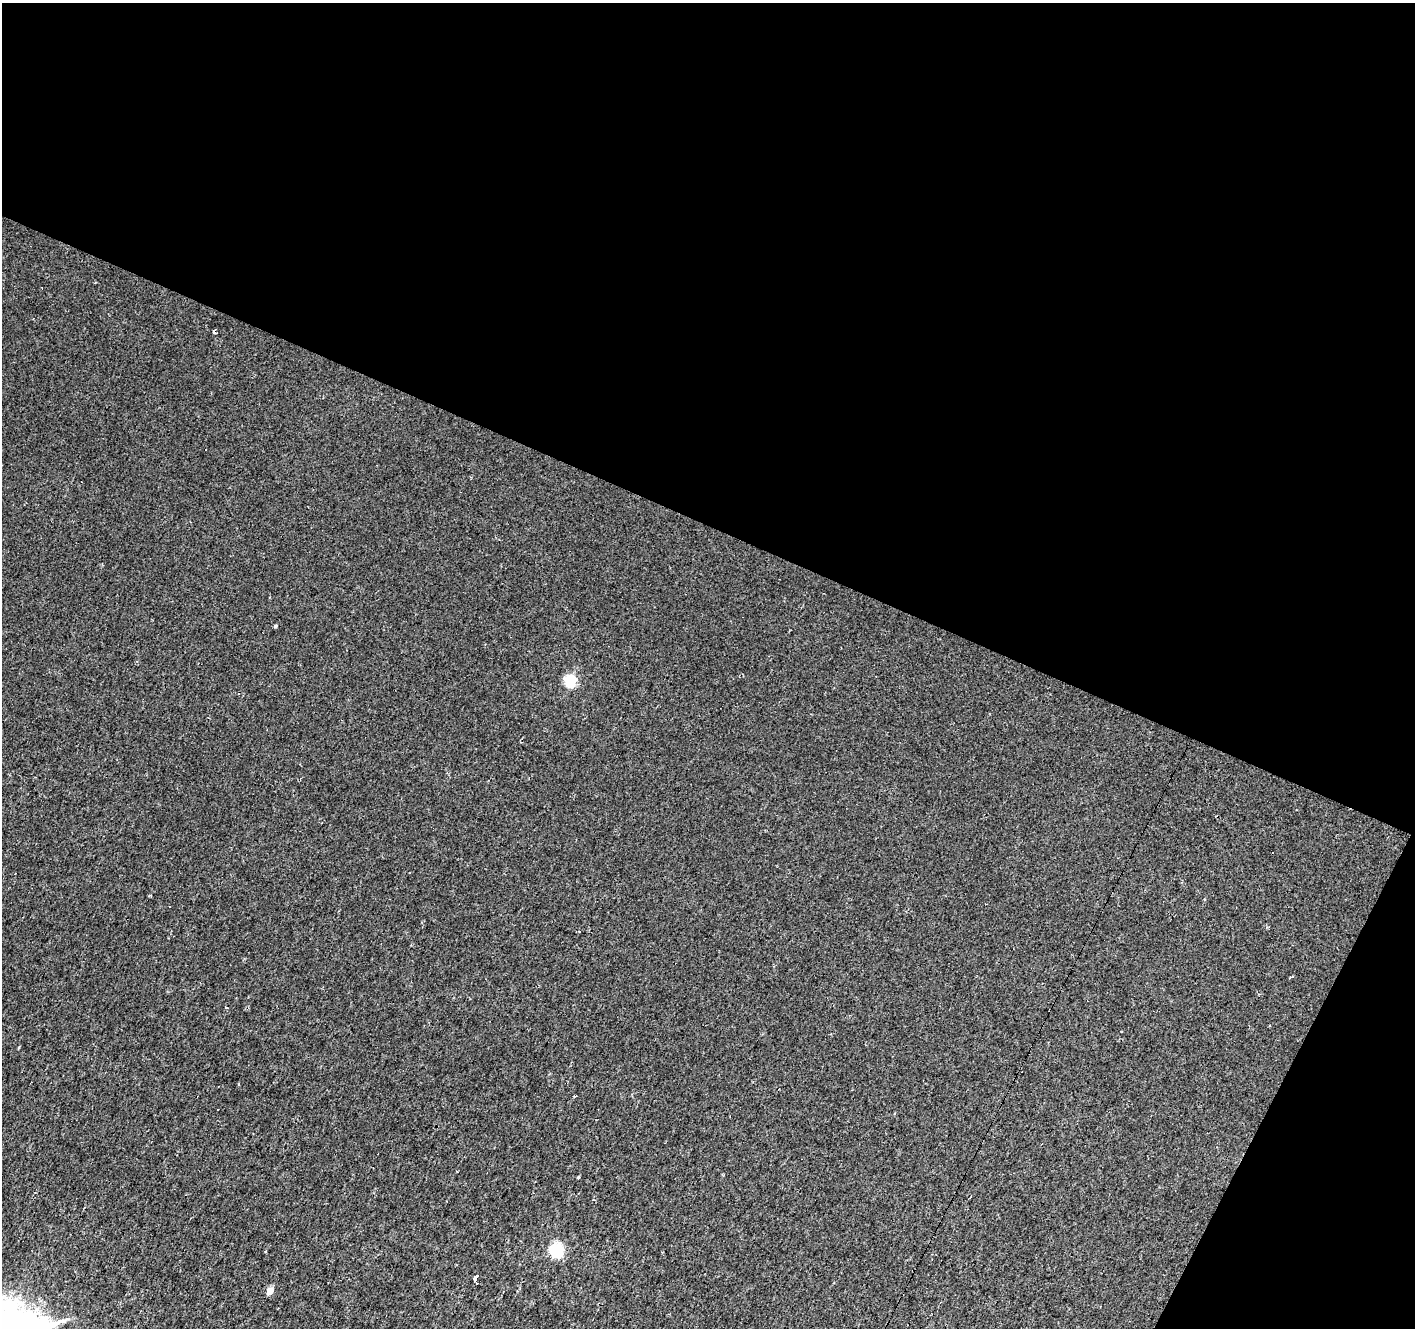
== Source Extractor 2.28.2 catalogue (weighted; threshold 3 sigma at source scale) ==
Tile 2 of 2 x 2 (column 2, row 1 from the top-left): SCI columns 1752-3164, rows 1651-2976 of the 3164 x 3199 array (HDU 1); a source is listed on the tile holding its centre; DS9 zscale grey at full resolution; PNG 1417 x 1330 px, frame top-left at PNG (2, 3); no overlay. Shown black and unused: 43% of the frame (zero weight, under 2 of 3 exposures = <1% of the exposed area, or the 3 px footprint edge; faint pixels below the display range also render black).
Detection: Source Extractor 2.28.2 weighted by HDU 2 'WHT'; one run over the whole footprint, this tile lists its part. Background 9.56e-04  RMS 0.0042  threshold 0.0187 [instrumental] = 3 sigma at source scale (4.5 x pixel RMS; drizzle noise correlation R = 1.50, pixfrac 1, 0.0396/0.0396 arcsec/px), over >= 5 px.
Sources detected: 18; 5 cosmic-ray / hot-pixel residue — not listed; the other 13 listed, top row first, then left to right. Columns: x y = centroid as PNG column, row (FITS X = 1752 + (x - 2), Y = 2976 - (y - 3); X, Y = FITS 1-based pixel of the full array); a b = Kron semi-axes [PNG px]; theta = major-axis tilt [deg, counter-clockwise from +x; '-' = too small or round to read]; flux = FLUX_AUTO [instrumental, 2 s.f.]
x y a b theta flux
214 332 4 3 - 2.7
275 626 4 4 - 0.47
570 680 6 5 - 40
579 932 3 2 - 0.34
226 1007 3 2 - 0.69
1269 1026 2 2 - 0.32
239 1084 3 2 - 0.36
574 1096 3 3 - 0.31
218 1109 3 3 - 0.64
578 1177 3 3 - 0.34
556 1251 6 6 - 68
476 1279 4 3 - 70
270 1291 5 4 - 6.2